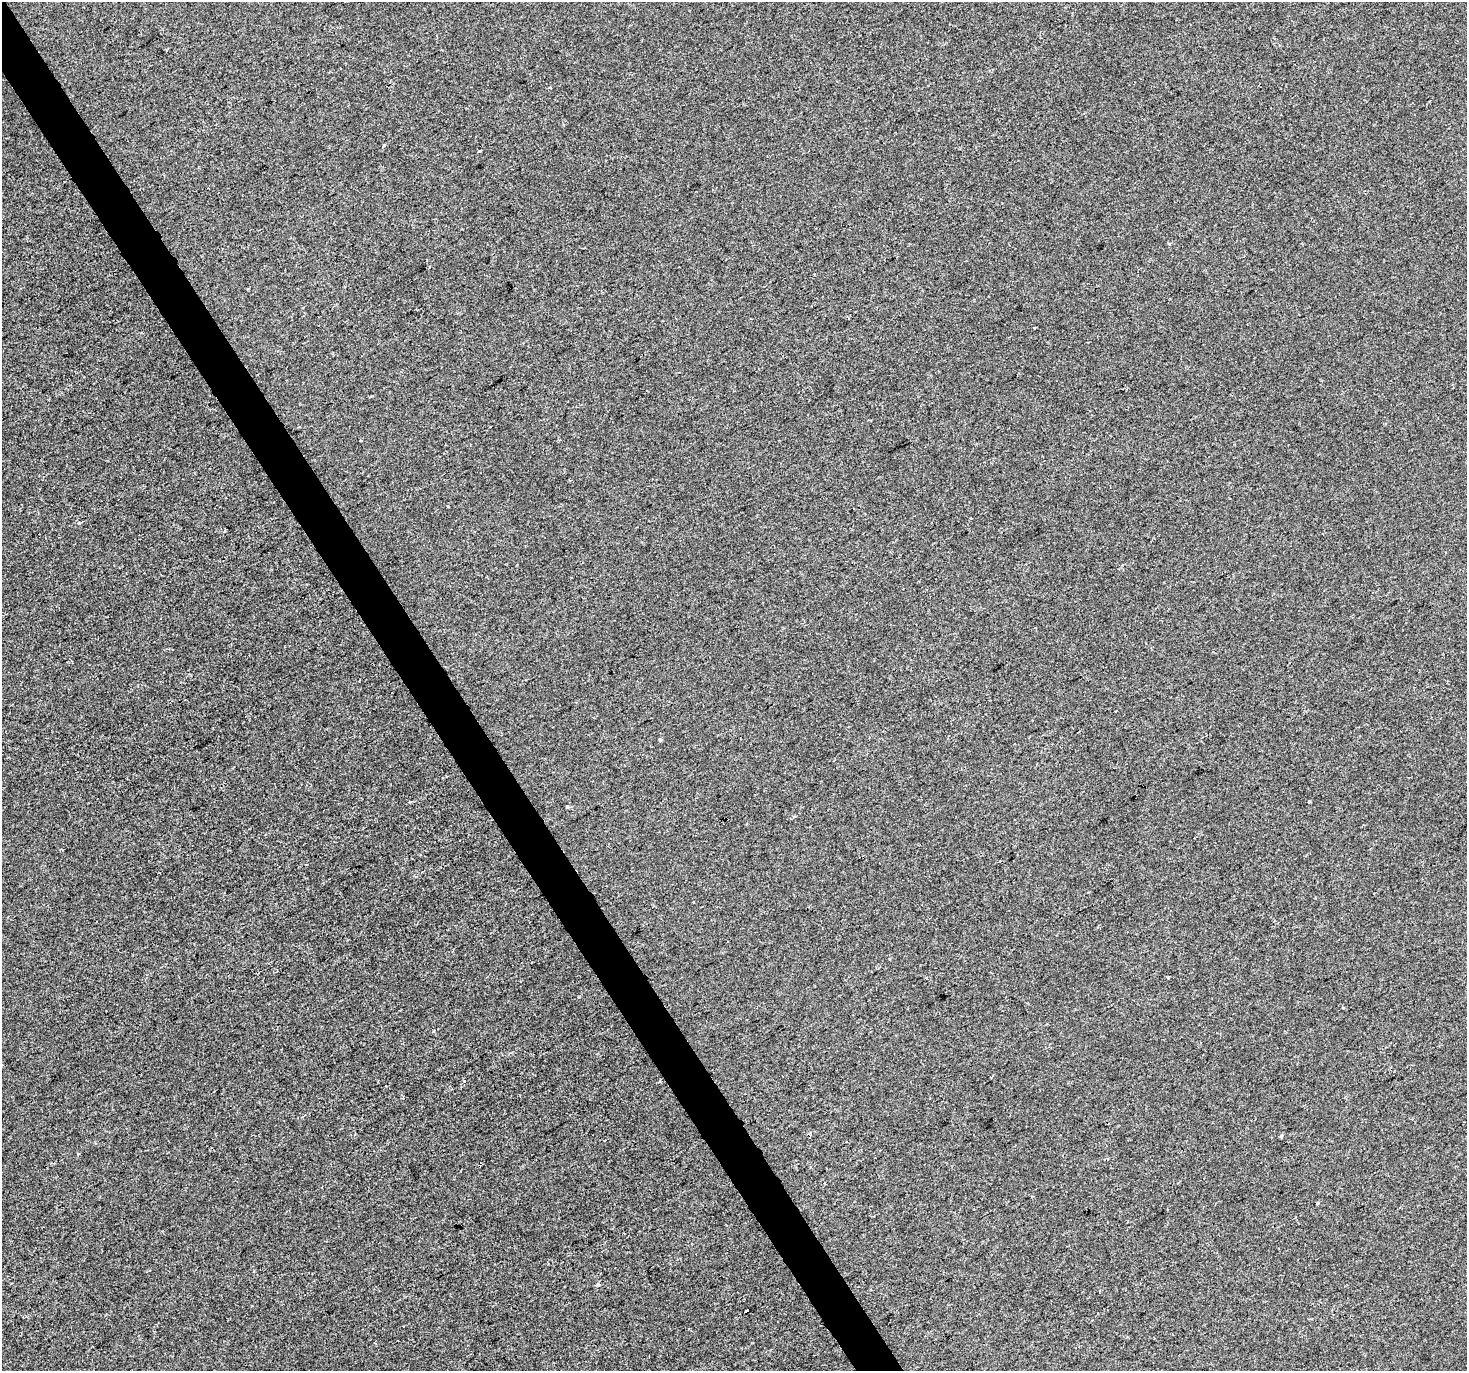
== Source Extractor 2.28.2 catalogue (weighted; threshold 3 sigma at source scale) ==
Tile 11 of 4 x 4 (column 3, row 3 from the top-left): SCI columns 2933-4397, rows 1544-2912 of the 5862 x 5765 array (HDU 1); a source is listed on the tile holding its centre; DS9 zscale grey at full resolution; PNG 1469 x 1373 px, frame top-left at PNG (2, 2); no overlay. Shown black and unused: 3% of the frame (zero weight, under 2 of 3 exposures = <1% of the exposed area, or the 3 px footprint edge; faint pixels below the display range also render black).
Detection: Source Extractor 2.28.2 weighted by HDU 2 'WHT'; one run over the whole footprint, this tile lists its part. Background -2.36e-04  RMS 0.0042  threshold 0.0188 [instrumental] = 3 sigma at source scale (4.5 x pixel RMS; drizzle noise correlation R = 1.50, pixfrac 1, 0.0396/0.0396 arcsec/px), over >= 5 px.
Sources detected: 15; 1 cosmic-ray / hot-pixel residue — not listed; the other 14 listed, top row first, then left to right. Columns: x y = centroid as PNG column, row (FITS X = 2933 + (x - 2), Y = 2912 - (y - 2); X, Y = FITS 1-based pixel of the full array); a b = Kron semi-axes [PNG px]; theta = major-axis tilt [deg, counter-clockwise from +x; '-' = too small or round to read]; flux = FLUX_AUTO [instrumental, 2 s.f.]
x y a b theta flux
1169 243 4 3 - 0.39
1034 328 3 3 - 0.55
448 506 3 3 - 0.52
660 740 4 3 - 1
1309 802 3 3 - 0.71
567 807 4 3 - 0.98
889 959 3 2 - 0.32
1343 1007 3 3 - 0.43
464 1081 4 4 - 0.53
810 1133 4 3 - 0.51
1281 1136 3 3 - 1
1317 1203 3 3 - 0.7
254 1271 3 3 - 0.71
747 1311 4 3 - 2.8
Unlisted compact peaks at least as high as the median listed source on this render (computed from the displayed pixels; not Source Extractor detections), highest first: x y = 384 145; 79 523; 479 151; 597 1285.